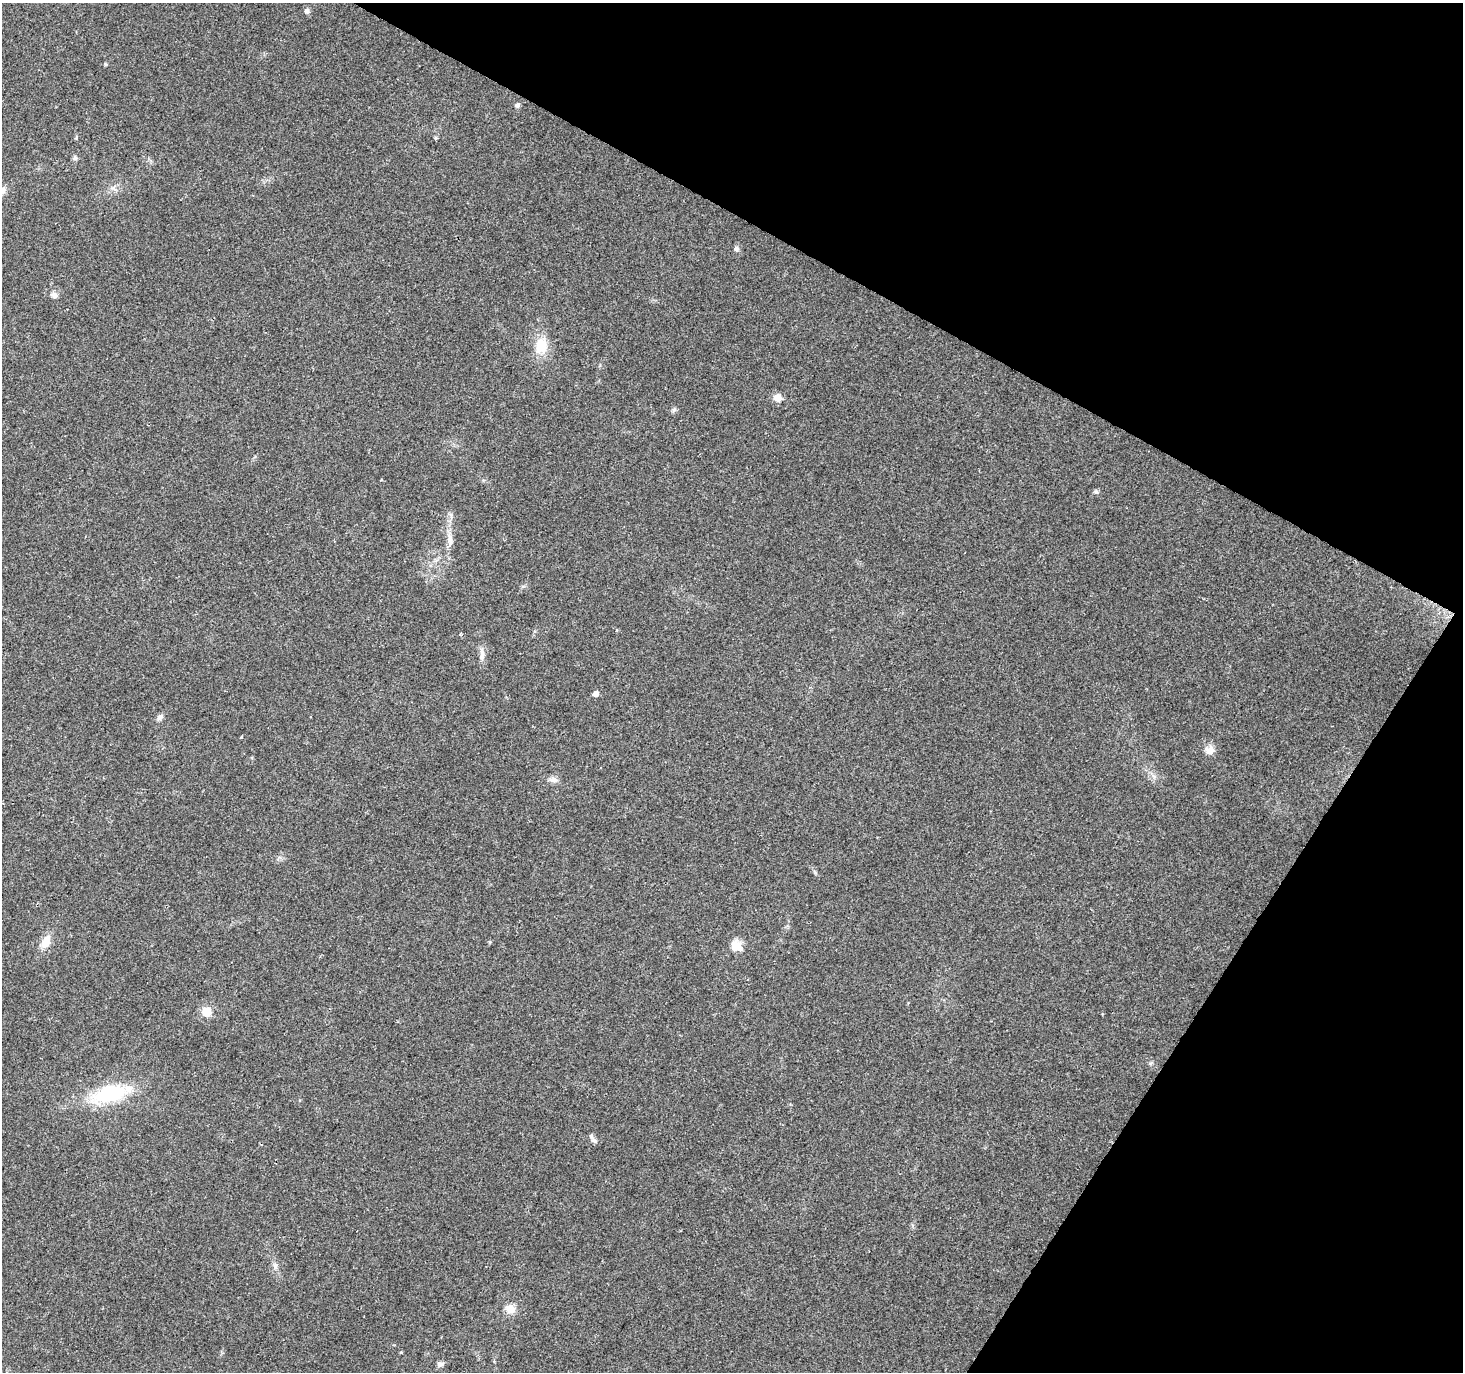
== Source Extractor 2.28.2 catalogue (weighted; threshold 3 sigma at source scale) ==
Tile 8 of 4 x 4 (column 4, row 2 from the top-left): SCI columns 4385-5845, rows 2931-4300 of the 5851 x 5929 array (HDU 1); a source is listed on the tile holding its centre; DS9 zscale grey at full resolution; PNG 1465 x 1374 px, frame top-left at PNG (2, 3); no overlay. Shown black and unused: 27% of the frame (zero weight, under 2 of 3 exposures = <1% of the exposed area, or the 3 px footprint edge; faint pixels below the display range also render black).
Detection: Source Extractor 2.28.2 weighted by HDU 2 'WHT'; one run over the whole footprint, this tile lists its part. Background 0.1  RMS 0.0076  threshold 0.0341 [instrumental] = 3 sigma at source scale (4.5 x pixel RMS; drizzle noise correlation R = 1.50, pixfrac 1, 0.0396/0.0396 arcsec/px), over >= 5 px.
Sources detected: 26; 1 cosmic-ray / hot-pixel residue — not listed; the other 25 listed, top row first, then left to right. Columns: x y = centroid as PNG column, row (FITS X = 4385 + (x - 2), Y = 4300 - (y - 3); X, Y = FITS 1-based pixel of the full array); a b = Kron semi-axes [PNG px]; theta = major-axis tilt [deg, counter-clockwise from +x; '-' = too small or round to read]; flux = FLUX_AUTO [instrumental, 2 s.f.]
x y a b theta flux
307 11 7 6 - 2.1
517 105 6 6 - 1.7
435 138 5 4 - 0.93
75 158 7 6 - 1.6
2 190 11 8 54 4.1
736 249 7 6 - 2.2
54 295 8 7 - 2.8
541 346 19 14 85 17
777 397 9 8 - 6.1
1096 492 6 5 - 1.4
450 539 18 8 -88 6.3
482 654 20 6 -88 4.7
596 694 5 4 - 4.9
160 717 9 6 55 2.5
241 737 3 3 - 1.1
1210 750 11 10 - 6.1
553 780 12 7 -11 3.6
46 942 17 11 64 8.5
736 946 15 11 -39 9
207 1012 13 11 -55 8.5
109 1094 37 18 16 53
591 1136 10 6 -66 2.5
275 1265 9 6 -76 2.5
510 1309 11 10 - 7.8
440 1364 9 6 10 2.4
Isophote crosses this tile's border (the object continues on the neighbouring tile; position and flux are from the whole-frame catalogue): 1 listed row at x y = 2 190
Unlisted compact peaks at least as high as the median listed source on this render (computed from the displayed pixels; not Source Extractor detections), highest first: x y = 674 410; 105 64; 1150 1063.